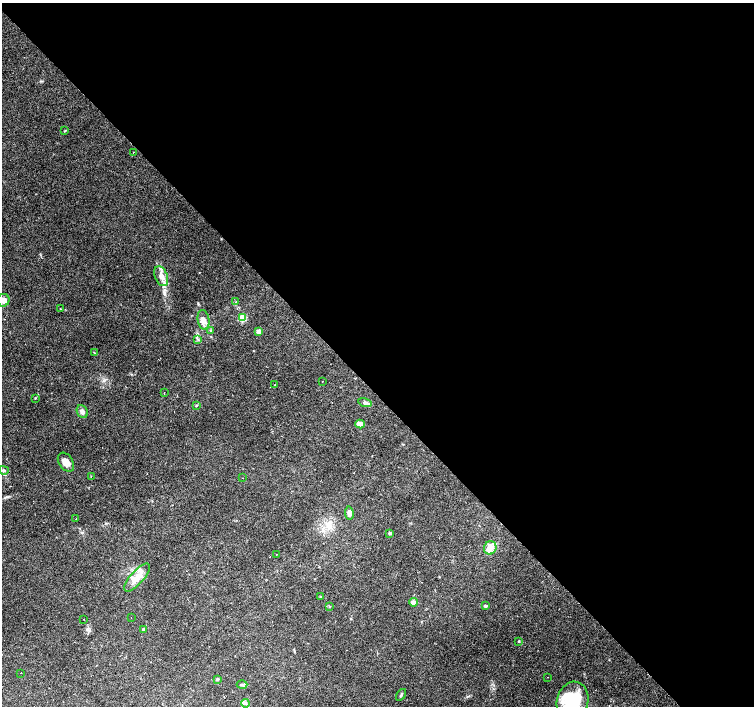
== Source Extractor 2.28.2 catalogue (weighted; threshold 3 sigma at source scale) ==
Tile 8 of 4 x 4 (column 4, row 2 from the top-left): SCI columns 4515-6018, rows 3030-4437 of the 6018 x 5993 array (HDU 1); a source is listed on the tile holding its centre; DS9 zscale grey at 2 x 2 block average (1 PNG px = mean of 2 x 2 image px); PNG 756 x 708 px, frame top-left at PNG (2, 3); each listed source drawn as its Kron ellipse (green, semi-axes under 4 px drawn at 4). Shown black and unused: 55% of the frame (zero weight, under 2 of 3 exposures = <1% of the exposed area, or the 3 px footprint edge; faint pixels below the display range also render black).
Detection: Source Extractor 2.28.2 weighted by HDU 2 'WHT'; one run over the whole footprint, this tile lists its part. Background 0.067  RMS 0.0058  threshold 0.0263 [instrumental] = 3 sigma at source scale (4.5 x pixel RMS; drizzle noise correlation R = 1.50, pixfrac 1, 0.0396/0.0396 arcsec/px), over >= 5 px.
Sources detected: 51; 5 cosmic-ray / hot-pixel residue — neither listed nor drawn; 1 inside a brighter listed object's ellipse — not listed separately; the other 45 listed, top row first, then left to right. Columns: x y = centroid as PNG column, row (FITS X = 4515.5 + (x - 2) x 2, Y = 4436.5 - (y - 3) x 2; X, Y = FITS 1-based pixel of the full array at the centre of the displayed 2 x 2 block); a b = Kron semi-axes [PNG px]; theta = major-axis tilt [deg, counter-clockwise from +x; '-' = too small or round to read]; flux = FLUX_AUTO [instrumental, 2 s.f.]
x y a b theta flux
65 131 4 2 - 0.93
133 153 2 2 - 3.6
161 276 10 6 -68 10
3 300 6 6 - 5.7
236 302 2 2 - 2.4
60 309 2 2 - 0.47
243 318 3 3 - 46
203 320 10 5 -80 9.7
211 330 3 3 - 1.3
259 331 4 3 - 5.6
198 339 4 2 - 1.3
94 353 4 2 - 0.79
322 382 2 2 - 0.88
275 385 2 2 - 1.5
164 393 2 2 - 2
35 398 3 2 - 0.88
365 403 7 4 -14 3.5
196 405 4 2 - 1
82 411 7 5 -65 4.4
360 424 5 3 - 9
66 462 10 7 -56 12
4 470 5 4 - 2.2
91 476 2 2 - 1
242 478 2 2 - 0.61
349 513 7 4 -80 5.1
76 519 2 2 - 5.2
390 533 2 2 - 3.8
490 548 7 6 - 7.4
276 554 2 2 - 0.43
137 578 18 6 48 17
321 597 3 2 - 0.8
413 602 4 4 - 8.1
330 606 3 2 - 0.74
486 606 3 3 - 2.1
131 617 2 2 - 0.68
84 619 2 2 - 1.5
143 629 3 3 - 1.3
519 641 3 2 - 1.1
21 673 2 2 - 1.8
548 677 2 2 - 0.65
218 679 3 3 - 1.9
242 685 5 2 - 2
401 695 7 3 55 2
573 701 20 15 76 110
245 703 4 4 - 2.5
Isophote crosses this tile's border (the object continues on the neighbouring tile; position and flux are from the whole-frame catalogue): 2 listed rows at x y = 3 300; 573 701
Diffuse or blended objects may show on this block-average render without a row.